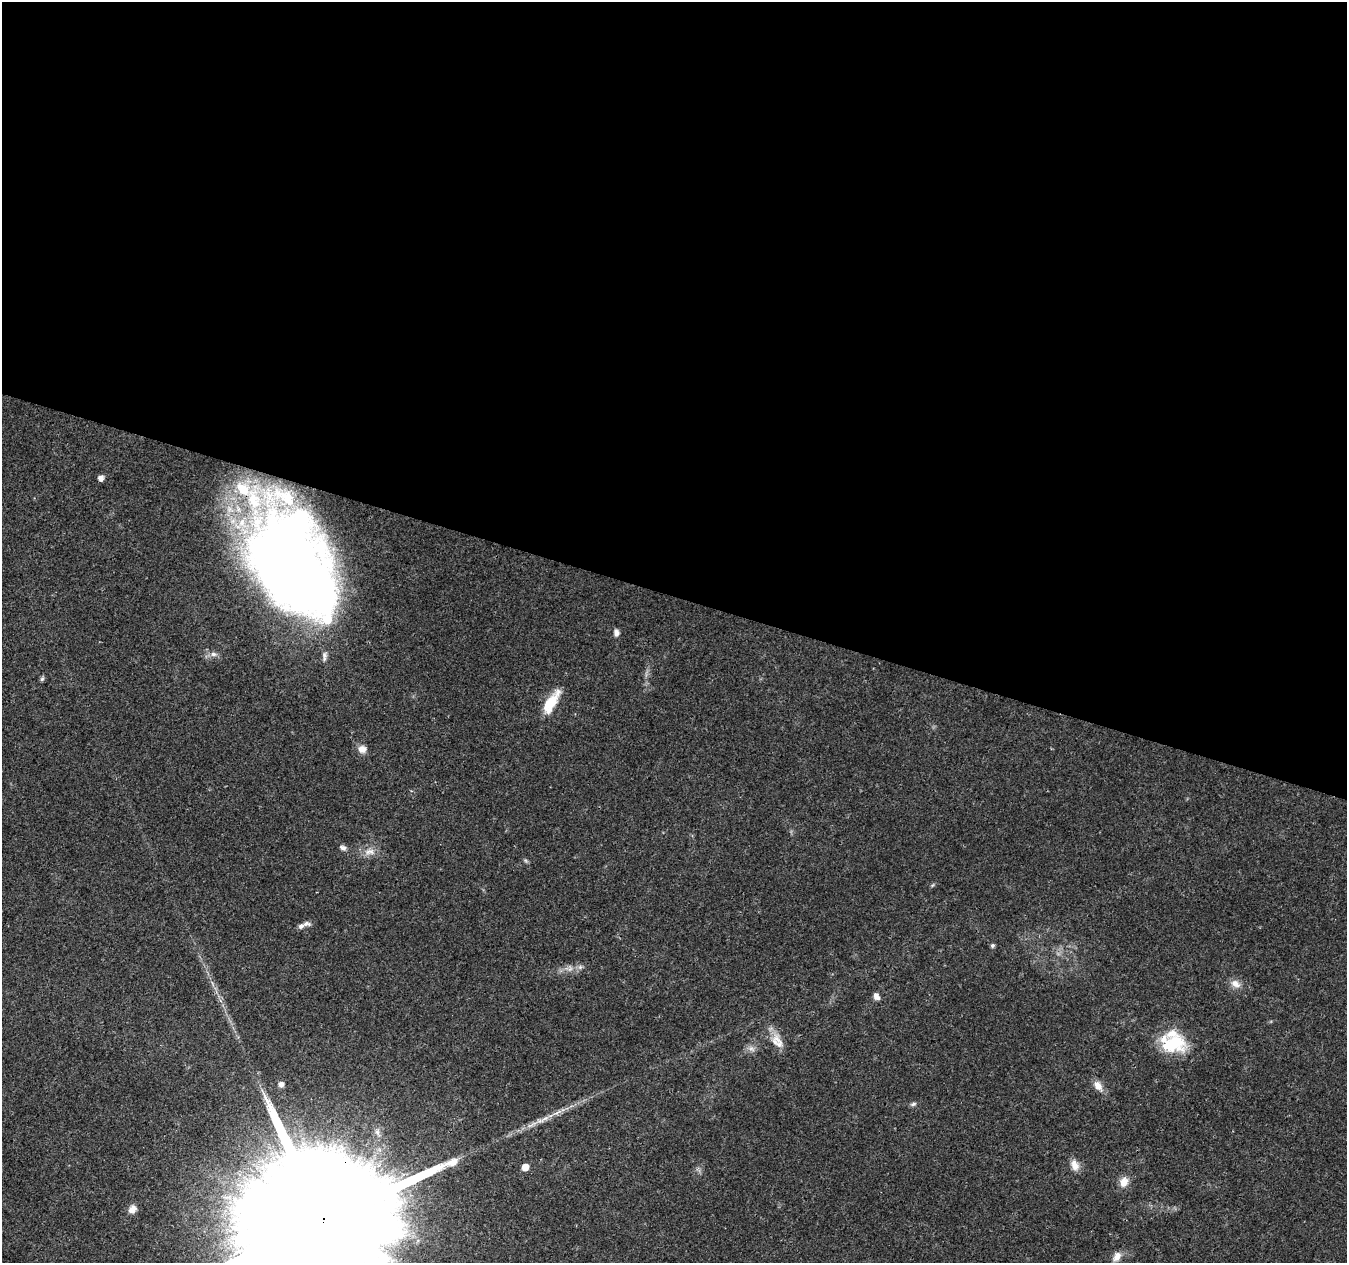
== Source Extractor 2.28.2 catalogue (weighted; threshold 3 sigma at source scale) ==
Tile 3 of 4 x 4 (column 3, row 1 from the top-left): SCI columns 2699-4043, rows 4065-5325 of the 5392 x 5545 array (HDU 1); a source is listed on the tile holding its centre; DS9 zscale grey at full resolution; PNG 1349 x 1265 px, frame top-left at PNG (2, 2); no overlay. Shown black and unused: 47% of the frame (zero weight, under 3 of 4 exposures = <1% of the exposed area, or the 3 px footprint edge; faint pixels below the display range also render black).
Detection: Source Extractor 2.28.2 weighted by HDU 2 'WHT'; one run over the whole footprint, this tile lists its part. Background 0.0266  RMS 0.0019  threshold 0.00874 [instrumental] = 3 sigma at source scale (4.5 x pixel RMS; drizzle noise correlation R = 1.50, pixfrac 1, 0.0396/0.0396 arcsec/px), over >= 5 px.
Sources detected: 35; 1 inside a brighter object's white glare — not listed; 5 inside a brighter listed object's ellipse — not listed separately; the other 29 listed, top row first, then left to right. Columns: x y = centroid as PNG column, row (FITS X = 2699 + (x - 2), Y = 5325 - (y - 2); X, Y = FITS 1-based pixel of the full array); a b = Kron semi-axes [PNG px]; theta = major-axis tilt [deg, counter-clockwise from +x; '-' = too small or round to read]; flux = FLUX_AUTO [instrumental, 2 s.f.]
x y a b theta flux
101 478 5 5 - 1.3
291 564 107 61 -65 260
616 633 8 6 -87 0.88
214 654 10 6 0 0.86
42 679 7 5 63 0.37
551 702 33 12 58 5.1
362 749 11 9 -2 1.4
343 848 10 6 -19 0.64
369 852 17 10 6 1.9
525 860 8 5 -45 0.34
306 924 13 7 1 0.79
992 946 5 5 - 0.41
569 968 12 9 5 1.4
1235 984 14 9 -27 1.6
876 996 9 6 -53 1
778 1042 28 10 -60 2.6
1173 1044 33 23 5 9.3
751 1048 11 8 -32 0.93
281 1084 6 6 - 1
1098 1086 14 9 -55 1.7
913 1104 9 5 16 0.45
557 1113 19 6 26 1.6
540 1121 11 7 9 1
1075 1165 15 9 -68 1.7
525 1167 5 5 - 2.4
1124 1182 14 11 62 1.9
132 1209 10 8 47 1.4
323 1220 71 30 69 20000
1117 1257 14 9 56 1.5
Overlapping masked pixels (flux is a lower limit): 2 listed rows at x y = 291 564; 323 1220
Isophote crosses this tile's border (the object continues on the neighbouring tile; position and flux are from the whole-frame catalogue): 1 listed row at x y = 323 1220